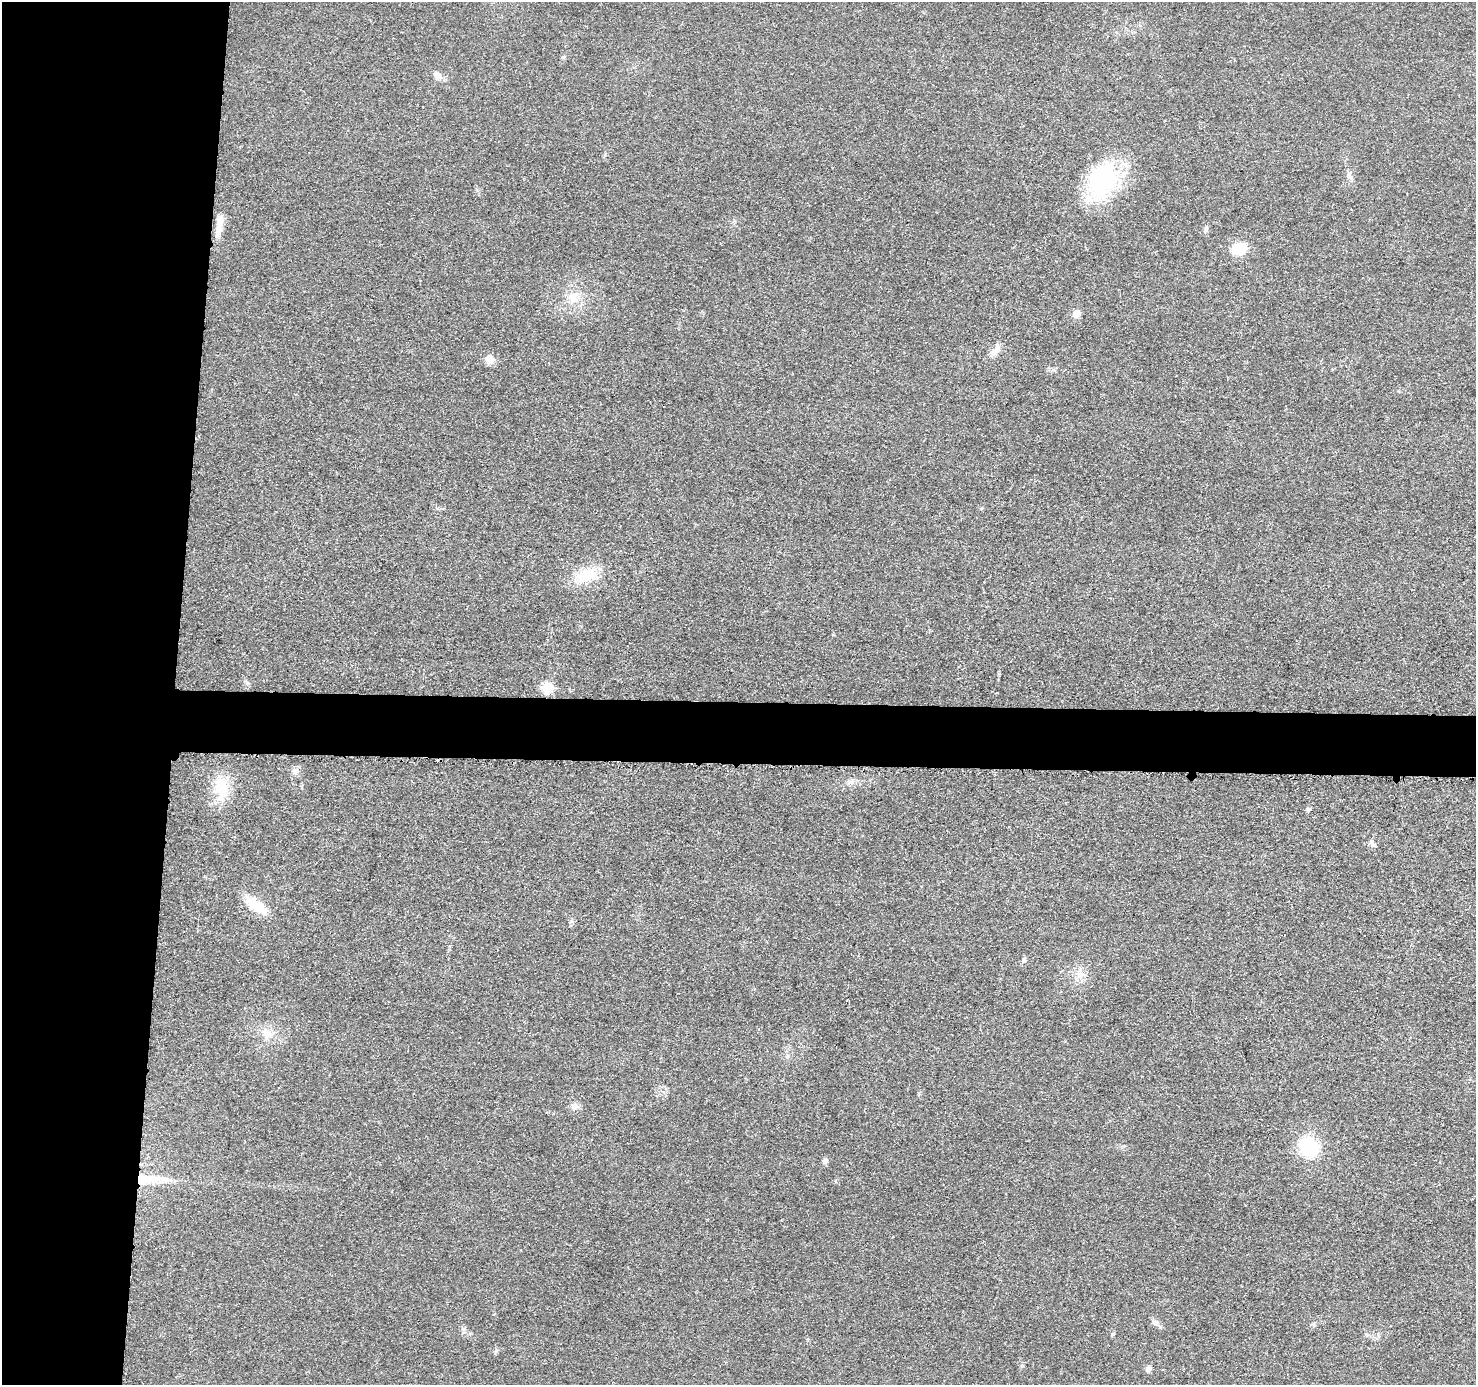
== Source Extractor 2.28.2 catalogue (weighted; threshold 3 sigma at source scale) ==
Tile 4 of 3 x 3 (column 1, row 2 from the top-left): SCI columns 5-1478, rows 1589-2971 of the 4431 x 4457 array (HDU 1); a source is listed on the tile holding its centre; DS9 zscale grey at full resolution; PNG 1478 x 1387 px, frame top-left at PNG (2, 2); no overlay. Shown black and unused: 16% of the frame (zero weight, under 3 of 5 exposures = <1% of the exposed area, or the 3 px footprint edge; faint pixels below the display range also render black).
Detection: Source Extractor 2.28.2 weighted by HDU 2 'WHT'; one run over the whole footprint, this tile lists its part. Background 0.0184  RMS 0.005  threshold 0.0224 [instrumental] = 3 sigma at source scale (4.5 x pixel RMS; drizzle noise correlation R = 1.50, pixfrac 1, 0.05/0.05 arcsec/px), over >= 5 px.
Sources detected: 25; all 25 listed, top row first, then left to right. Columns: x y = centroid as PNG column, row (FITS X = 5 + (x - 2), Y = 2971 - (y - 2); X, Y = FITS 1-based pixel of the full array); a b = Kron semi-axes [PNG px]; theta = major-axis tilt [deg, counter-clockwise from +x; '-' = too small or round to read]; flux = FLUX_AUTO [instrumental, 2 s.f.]
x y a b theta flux
437 75 11 8 -37 3
1102 180 45 36 69 46
220 221 27 7 85 6.2
1206 229 7 5 48 1
1239 249 14 11 26 12
574 297 14 9 -86 5
1076 313 10 8 44 3.1
995 351 19 7 50 3.6
489 359 6 5 - 12
586 575 33 17 11 14
547 687 6 6 - 23
295 771 8 8 - 2.1
221 787 29 18 -77 15
1308 810 5 5 - 1.3
1372 843 10 5 -61 1.5
256 906 29 11 -37 12
1023 960 9 5 73 1.1
1081 975 9 3 45 1.3
267 1033 11 11 - 4.9
574 1106 8 7 - 2
1309 1147 19 18 - 27
825 1160 7 6 - 1.5
146 1179 34 11 1 16
1155 1322 10 7 -23 1.8
1148 1369 8 6 78 1.9
Overlapping masked pixels (flux is a lower limit): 1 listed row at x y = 146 1179
Unlisted compact peaks at least as high as the median listed source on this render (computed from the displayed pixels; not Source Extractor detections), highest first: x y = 496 1351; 1112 1334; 1022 1366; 1314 1325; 1349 174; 463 1329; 605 155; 563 57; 1053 370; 833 635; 247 683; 919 1093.